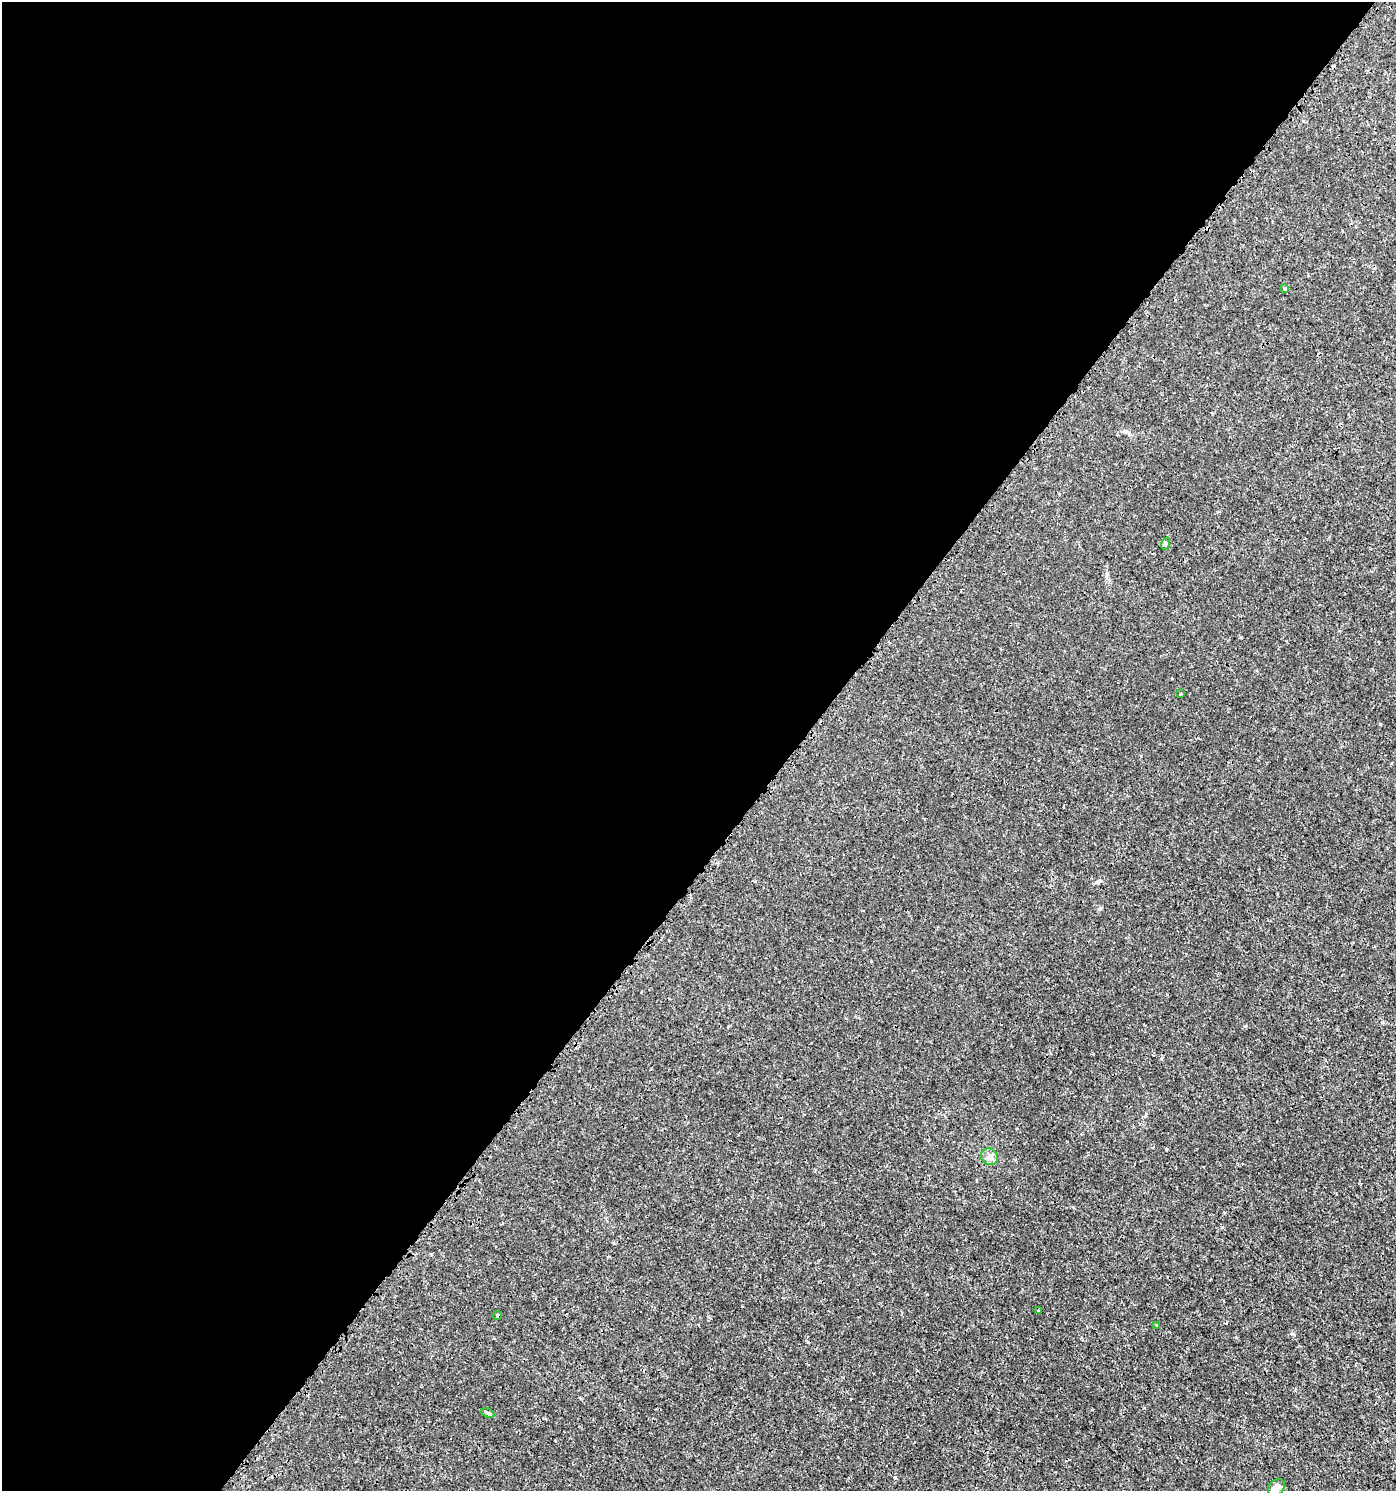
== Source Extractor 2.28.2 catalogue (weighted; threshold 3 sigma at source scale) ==
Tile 5 of 4 x 4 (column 1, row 2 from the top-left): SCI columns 213-1606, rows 3026-4514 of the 6070 x 6043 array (HDU 1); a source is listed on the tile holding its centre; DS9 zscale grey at full resolution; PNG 1398 x 1493 px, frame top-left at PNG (2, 2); each listed source drawn as its Kron ellipse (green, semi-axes under 4 px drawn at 4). Shown black and unused: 57% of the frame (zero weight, under 3 of 4 exposures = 5% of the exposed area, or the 3 px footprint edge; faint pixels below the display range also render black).
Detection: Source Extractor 2.28.2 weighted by HDU 2 'WHT'; one run over the whole footprint, this tile lists its part. Background 0.00141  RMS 7.0e-04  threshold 0.00314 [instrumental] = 3 sigma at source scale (4.5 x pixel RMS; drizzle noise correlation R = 1.50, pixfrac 1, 0.0396/0.0396 arcsec/px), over >= 5 px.
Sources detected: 10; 1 cosmic-ray / hot-pixel residue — neither listed nor drawn; the other 9 listed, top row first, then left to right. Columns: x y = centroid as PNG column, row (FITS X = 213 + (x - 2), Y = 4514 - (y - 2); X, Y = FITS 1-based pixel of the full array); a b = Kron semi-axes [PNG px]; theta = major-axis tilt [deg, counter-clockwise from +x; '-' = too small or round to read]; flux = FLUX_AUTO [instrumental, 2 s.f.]
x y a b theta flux
1285 288 3 3 - 0.14
1165 544 6 4 72 0.09
1180 694 3 3 - 0.091
989 1157 9 8 - 0.31
1038 1311 3 3 - 0.075
497 1316 4 4 - 0.12
1157 1326 3 3 - 0.079
488 1413 7 4 -24 0.11
1276 1487 9 7 44 0.52
Overlapping masked pixels (flux is a lower limit): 1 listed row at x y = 497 1316
Isophote crosses this tile's border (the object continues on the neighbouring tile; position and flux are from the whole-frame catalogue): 1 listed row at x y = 1276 1487